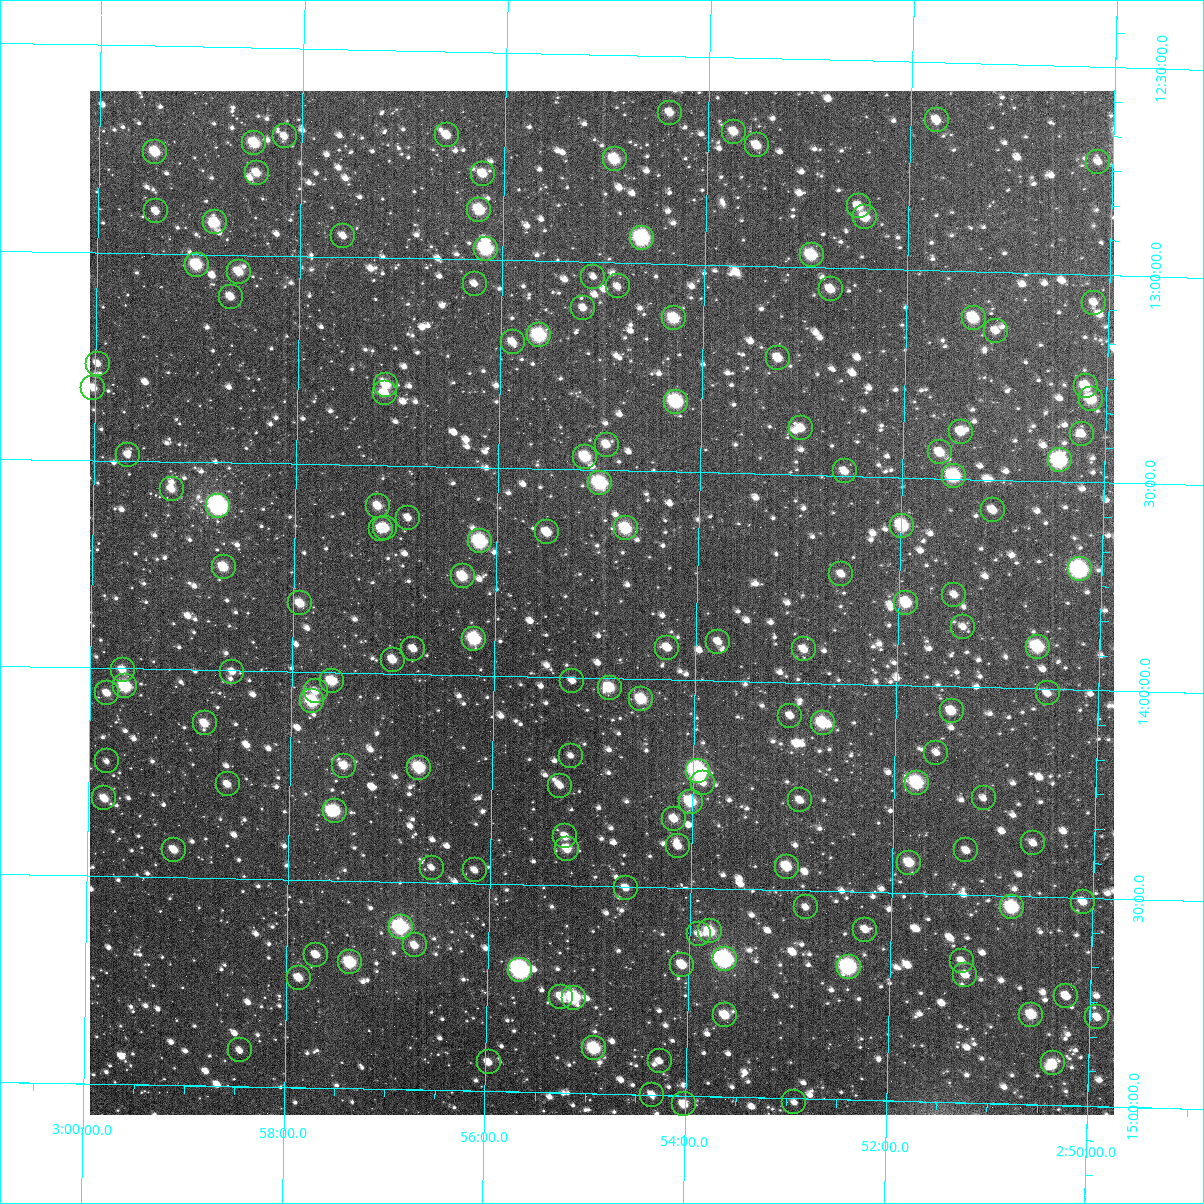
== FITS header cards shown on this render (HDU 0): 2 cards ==
NAXIS1  =                 1024
NAXIS2  =                 1024

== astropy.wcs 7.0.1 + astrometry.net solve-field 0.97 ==
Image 1024 x 1024 px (HDU 0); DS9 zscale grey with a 90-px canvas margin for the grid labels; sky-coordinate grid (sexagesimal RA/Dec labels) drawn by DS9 from the SOLVED WCS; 153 Tycho-2 reference stars matched to detected sources circled (green)
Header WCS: RA---TAN-SIP/DEC--TAN-SIP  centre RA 02:54:57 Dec +13:49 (43.74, +13.82 deg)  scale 8.66 arcsec/px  FOV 147.8' x 147.9'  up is +179 deg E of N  parity flipped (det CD > 0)
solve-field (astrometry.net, Tycho-2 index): VERIFIED the header's WCS against the Tycho-2 star catalogue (verified at 6 index scales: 17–153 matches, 0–1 conflicts across passes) and refined it, rather than solving blind
Solved WCS: RA---TAN-SIP/DEC--TAN-SIP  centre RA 02:54:57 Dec +13:49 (43.74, +13.82 deg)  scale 8.66 arcsec/px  FOV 147.8' x 147.9'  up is +179 deg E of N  parity flipped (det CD > 0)
The solver's refit moves the header's centre by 0.91 arcsec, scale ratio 1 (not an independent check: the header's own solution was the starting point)
Tycho-2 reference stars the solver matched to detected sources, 153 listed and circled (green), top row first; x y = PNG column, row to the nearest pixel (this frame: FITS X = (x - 91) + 1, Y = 1024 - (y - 91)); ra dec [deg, ICRS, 3 dp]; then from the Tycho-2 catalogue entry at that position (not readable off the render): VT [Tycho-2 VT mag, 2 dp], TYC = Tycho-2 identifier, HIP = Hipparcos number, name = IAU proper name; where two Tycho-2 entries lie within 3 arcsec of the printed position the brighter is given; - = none
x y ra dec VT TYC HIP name
671 113 43.594 +12.636 11.36 647-79-1 - -
938 120 42.936 +12.638 11.19 646-496-1 - -
735 132 43.436 +12.678 11.20 647-420-1 - -
448 135 44.143 +12.702 11.24 647-419-1 - -
286 136 44.543 +12.713 12.02 647-864-1 - -
255 143 44.617 +12.730 9.87 647-929-1 - -
758 145 43.378 +12.710 11.05 646-1002-1 - -
156 152 44.861 +12.756 10.17 647-254-1 - -
616 159 43.728 +12.751 9.89 647-926-1 - -
1099 162 42.535 +12.729 11.91 646-332-1 - -
258 173 44.610 +12.802 10.97 647-541-1 - -
484 174 44.052 +12.793 10.86 647-527-1 - -
860 206 43.123 +12.851 11.10 646-416-1 - -
480 210 44.059 +12.879 9.70 647-516-1 - -
157 211 44.857 +12.899 11.65 647-501-1 - -
866 217 43.106 +12.877 10.56 646-867-1 - -
216 222 44.710 +12.923 10.30 647-772-1 - -
344 236 44.393 +12.950 11.98 647-533-1 - -
643 238 43.657 +12.939 8.56 647-657-1 13557 -
487 249 44.040 +12.973 8.78 647-20-1 - -
813 255 43.237 +12.971 9.60 646-592-1 - -
198 265 44.754 +13.025 9.64 647-524-1 - -
240 272 44.649 +13.041 10.71 647-99-1 - -
594 277 43.774 +13.035 12.68 647-8-1 - -
476 284 44.067 +13.058 12.65 647-766-1 - -
619 286 43.713 +13.057 11.96 647-885-1 - -
832 289 43.188 +13.052 11.00 646-951-1 - -
232 297 44.669 +13.101 11.11 647-453-1 - -
1095 303 42.536 +13.068 12.03 646-864-1 - -
584 308 43.798 +13.111 11.65 647-296-1 - -
675 318 43.573 +13.131 9.91 647-186-1 - -
975 318 42.833 +13.112 9.84 646-383-1 - -
997 331 42.777 +13.142 11.75 646-676-1 - -
540 335 43.905 +13.178 8.91 647-298-1 13638 -
514 342 43.970 +13.196 11.30 647-822-1 - -
779 358 43.313 +13.221 11.12 646-825-1 - -
99 364 44.994 +13.267 11.56 647-620-1 - -
387 385 44.281 +13.305 10.49 647-125-1 - -
1087 386 42.551 +13.270 10.45 646-603-1 - -
94 388 45.004 +13.326 11.10 647-776-1 - -
386 393 44.283 +13.326 11.06 647-159-1 - -
1092 399 42.537 +13.300 10.02 646-808-1 - -
677 402 43.563 +13.331 8.84 647-160-1 13530 -
802 428 43.251 +13.388 11.15 646-992-1 - -
962 432 42.857 +13.387 11.08 646-966-1 - -
1083 434 42.558 +13.384 11.66 646-784-1 - -
608 445 43.732 +13.438 11.15 647-797-1 - -
941 452 42.907 +13.438 10.78 646-564-1 - -
129 455 44.916 +13.486 11.70 647-725-1 - -
586 457 43.784 +13.469 9.72 647-586-1 - -
1061 460 42.611 +13.449 8.46 646-628-1 - -
846 471 43.142 +13.489 11.19 646-491-1 - -
955 476 42.871 +13.493 9.02 646-420-1 13324 -
601 483 43.747 +13.530 8.95 647-495-1 - -
173 489 44.806 +13.566 11.22 647-170-1 - -
219 506 44.690 +13.604 7.41 647-114-1 13878 -
379 506 44.295 +13.598 11.10 647-235-1 - -
994 510 42.773 +13.573 11.38 646-741-1 - -
409 518 44.220 +13.624 11.72 647-925-1 - -
903 526 42.995 +13.616 9.25 646-806-1 - -
386 528 44.277 +13.650 10.34 647-610-1 - -
627 528 43.681 +13.639 9.60 647-548-1 - -
382 529 44.286 +13.652 11.06 647-887-1 - -
548 532 43.875 +13.652 10.75 647-371-1 - -
481 541 44.040 +13.678 8.59 647-659-1 - -
225 567 44.674 +13.752 10.33 647-902-1 - -
1081 569 42.554 +13.710 8.20 646-811-1 13223 -
842 574 43.144 +13.737 11.89 646-315-1 - -
464 576 44.081 +13.763 10.19 647-684-1 - -
955 595 42.862 +13.779 11.72 646-522-1 - -
301 603 44.483 +13.836 10.99 647-233-1 - -
907 603 42.982 +13.801 9.79 646-374-1 - -
964 627 42.839 +13.856 12.15 646-723-1 - -
475 639 44.050 +13.913 9.10 647-691-1 13678 -
719 642 43.445 +13.906 11.64 647-566-1 - -
1039 647 42.652 +13.899 9.39 646-567-1 - -
668 648 43.570 +13.923 11.18 647-29-1 - -
414 649 44.200 +13.939 11.16 647-433-1 - -
805 649 43.232 +13.920 11.15 646-1007-1 - -
394 660 44.251 +13.967 10.98 647-104-1 - -
124 670 44.920 +14.003 11.60 647-765-1 - -
233 672 44.648 +14.003 11.59 647-648-1 - -
333 681 44.400 +14.021 10.11 647-550-1 - -
573 681 43.804 +14.008 12.36 647-534-1 - -
126 686 44.912 +14.043 9.38 647-556-1 - -
611 688 43.711 +14.023 9.93 647-707-1 - -
317 691 44.440 +14.046 11.57 647-837-1 - -
108 693 44.958 +14.060 11.37 647-843-1 - -
1049 693 42.625 +14.011 11.92 646-959-1 - -
642 699 43.632 +14.049 9.88 647-694-1 - -
313 701 44.449 +14.070 9.27 647-672-1 13810 -
953 711 42.862 +14.059 10.64 646-395-1 - -
791 716 43.261 +14.080 12.05 646-269-1 - -
206 723 44.714 +14.129 10.58 647-35-1 - -
824 723 43.181 +14.095 9.60 646-486-1 - -
937 753 42.897 +14.161 12.24 646-927-1 - -
572 756 43.804 +14.188 12.81 647-226-1 - -
108 761 44.956 +14.224 11.65 647-883-1 - -
345 766 44.367 +14.224 11.06 647-88-1 - -
420 768 44.180 +14.225 9.42 647-440-1 - -
699 771 43.488 +14.219 7.77 647-292-1 13505 -
704 783 43.474 +14.247 12.23 647-432-1 - -
918 783 42.944 +14.234 9.17 646-291-1 - -
229 784 44.655 +14.274 11.86 647-327-1 - -
561 786 43.829 +14.261 12.27 647-220-1 - -
105 798 44.960 +14.313 10.85 647-544-1 - -
985 798 42.777 +14.267 12.22 646-605-1 - -
801 800 43.232 +14.283 13.55 646-679-1 - -
692 802 43.504 +14.293 9.62 647-810-1 - -
336 811 44.387 +14.333 9.65 647-442-1 - -
675 819 43.544 +14.335 11.31 647-174-1 - -
566 836 43.813 +14.383 11.46 647-774-1 - -
1034 843 42.651 +14.372 11.84 646-813-1 - -
679 846 43.533 +14.400 11.69 647-270-1 - -
568 849 43.808 +14.413 10.72 647-129-1 - -
175 850 44.784 +14.434 10.75 647-169-1 - -
967 850 42.817 +14.394 11.61 646-818-1 - -
910 863 42.957 +14.426 10.49 646-833-1 - -
788 867 43.261 +14.444 10.34 646-987-1 - -
433 868 44.144 +14.465 12.19 647-279-1 - -
476 870 44.036 +14.469 12.22 647-312-1 - -
627 888 43.660 +14.503 11.37 647-635-1 - -
1084 902 42.523 +14.509 11.24 646-394-1 - -
807 907 43.212 +14.540 11.98 646-426-1 - -
1013 907 42.700 +14.527 9.15 646-322-1 - -
402 927 44.217 +14.610 8.94 647-698-1 - -
866 930 43.063 +14.590 11.77 646-947-1 - -
711 931 43.448 +14.604 10.02 647-172-1 - -
700 934 43.477 +14.610 11.69 647-599-1 - -
416 945 44.182 +14.653 11.31 647-346-1 - -
317 955 44.426 +14.680 11.15 647-85-1 - -
726 959 43.410 +14.670 7.77 647-852-1 13484 -
963 961 42.821 +14.660 11.54 646-672-1 - -
351 962 44.342 +14.697 9.39 647-817-1 - -
683 965 43.516 +14.686 10.55 647-21-1 - -
850 967 43.101 +14.682 8.37 646-718-1 - -
521 970 43.918 +14.707 7.86 647-208-1 13643 -
966 975 42.811 +14.693 11.26 646-796-1 - -
300 978 44.469 +14.736 11.00 647-137-1 - -
1067 996 42.559 +14.737 11.75 646-290-1 - -
562 997 43.815 +14.769 10.65 647-461-1 - -
575 998 43.784 +14.771 9.00 647-406-1 - -
726 1015 43.406 +14.805 10.63 647-358-1 - -
1032 1015 42.644 +14.785 10.30 646-482-1 - -
1098 1017 42.480 +14.786 11.39 646-663-1 - -
595 1048 43.730 +14.891 9.18 647-205-1 - -
241 1050 44.612 +14.914 11.81 647-26-1 - -
661 1061 43.567 +14.919 12.11 647-256-1 - -
490 1062 43.992 +14.930 11.59 647-320-1 - -
1054 1063 42.587 +14.900 11.36 646-599-1 - -
653 1095 43.583 +15.000 11.34 647-49-1 - -
795 1102 43.229 +15.010 12.45 1224-1483-1 - -
685 1104 43.503 +15.021 11.10 1224-1490-1 - -